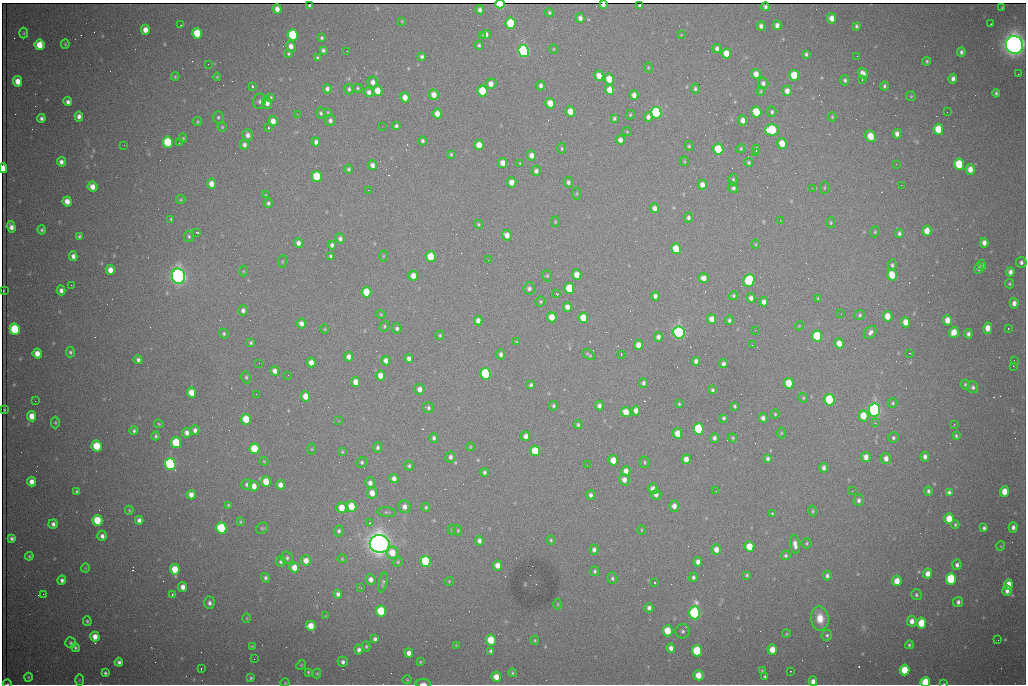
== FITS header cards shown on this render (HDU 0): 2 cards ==
NAXIS1  =                 1024 /fastest changing axis
NAXIS2  =                  682 /next to fastest changing axis

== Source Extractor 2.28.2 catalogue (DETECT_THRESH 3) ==
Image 1024 x 682 px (HDU 0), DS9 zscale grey, 1 PNG px = 1 image px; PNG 1028 x 686 px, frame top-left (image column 1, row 682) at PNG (2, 3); each listed source drawn as its Kron ellipse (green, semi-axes under 4 px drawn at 4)
Background 2150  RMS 28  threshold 84.4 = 3 sigma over >= 5 px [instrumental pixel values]
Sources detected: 545; of the 545, the 500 brightest by FLUX_AUTO listed and drawn (45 fainter detections omitted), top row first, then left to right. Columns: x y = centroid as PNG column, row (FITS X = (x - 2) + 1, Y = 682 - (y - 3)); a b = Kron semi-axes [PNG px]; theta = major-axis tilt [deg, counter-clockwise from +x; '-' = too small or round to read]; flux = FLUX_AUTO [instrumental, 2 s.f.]
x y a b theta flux
500 4 5 3 - 2.7e+05
603 5 4 3 - 6.8e+03
639 5 3 3 - 1.7e+03
310 6 3 3 - 2.6e+03
765 7 4 4 - 3.4e+03
1002 8 3 2 - 1.7e+03
277 9 5 4 - 1.2e+04
480 10 4 4 - 6.8e+03
549 12 4 4 - 2.8e+03
580 18 5 4 - 9.0e+03
832 18 5 4 - 1.6e+04
402 21 4 3 - 1.6e+03
511 23 5 5 - 1.1e+05
991 24 3 2 - 1.5e+03
181 25 2 2 - 1.4e+03
777 25 5 4 - 9.4e+03
761 26 4 4 - 6.7e+03
856 26 4 3 - 3.4e+03
145 30 5 4 - 1.6e+04
24 33 5 3 - 2.1e+03
197 33 5 5 - 6.2e+04
293 35 5 5 - 1.4e+05
486 35 5 4 - 6.1e+03
681 35 4 3 - 1.5e+03
482 36 3 2 - 2.5e+03
322 38 4 3 - 3.0e+03
65 44 4 4 - 2.0e+03
39 45 5 5 - 4.3e+04
479 45 4 4 - 3.5e+03
1014 45 9 8 - 2.2e+06
291 46 6 4 -63 1.2e+04
554 49 5 3 - 1.7e+03
717 49 4 4 - 6.9e+03
323 50 4 4 - 4.5e+03
347 51 3 2 - 1.4e+03
523 51 6 5 - 5.6e+05
961 52 4 4 - 4.9e+03
726 53 5 4 - 2.5e+04
288 54 3 3 - 2.3e+03
806 54 4 3 - 3.7e+03
857 56 2 2 - 2.1e+03
422 57 4 3 - 4.1e+03
318 58 4 3 - 4.6e+03
927 61 4 4 - 3.1e+03
208 64 3 2 - 2.9e+03
648 68 5 4 - 2.0e+03
756 74 5 4 - 1.5e+04
863 74 6 4 -59 1.3e+04
1018 74 2 2 - 1.5e+04
794 75 5 5 - 6.4e+04
599 76 5 4 - 2.1e+04
175 77 4 4 - 2.1e+03
217 77 4 3 - 1.8e+03
609 79 5 4 - 3.7e+04
862 79 3 2 - 4.0e+03
953 79 5 4 - 7.1e+03
845 80 5 4 - 3.7e+03
18 81 5 4 - 2.3e+04
373 82 5 5 - 9.8e+03
763 83 6 5 - 6.0e+03
491 84 6 5 - 1.5e+04
541 85 5 3 - 5.8e+03
252 86 3 3 - 9.4e+04
884 86 4 3 - 3.4e+03
358 88 5 4 - 2.6e+03
327 89 5 4 - 5.9e+03
349 89 5 4 - 4.2e+03
695 89 5 4 - 3.5e+03
610 90 5 4 - 2.7e+04
378 91 5 4 - 2.8e+04
482 91 5 5 - 6.7e+04
761 91 4 4 - 2.0e+03
787 91 5 4 - 1.4e+04
369 92 5 5 - 7.4e+03
996 93 4 3 - 3.2e+03
434 95 5 5 - 1.6e+04
634 95 5 4 - 1.0e+04
911 96 5 4 - 2.3e+03
271 97 3 3 - 2.6e+03
405 98 5 4 - 1.6e+04
259 101 8 6 74 5.2e+03
68 102 4 4 - 6.5e+03
267 103 6 5 - 1.3e+04
550 103 5 4 - 3.2e+04
328 112 4 3 - 1.8e+03
570 112 5 5 - 2.9e+04
756 112 5 5 - 7.2e+04
772 112 5 4 - 3.8e+03
947 112 2 2 - 2.9e+03
321 113 5 4 - 3.5e+03
656 113 6 5 - 3.9e+05
297 114 3 2 - 2.7e+03
437 114 5 4 - 1.6e+04
630 115 5 3 - 2.2e+03
79 116 5 4 - 7.7e+03
218 117 6 5 - 3.5e+03
648 117 5 4 - 7.8e+03
832 117 4 4 - 2.2e+03
41 118 4 4 - 5.6e+03
614 118 4 3 - 3.5e+03
330 120 5 5 - 5.3e+03
743 120 5 4 - 1.2e+04
273 121 5 4 - 1.6e+04
197 122 4 4 - 2.4e+03
382 126 3 2 - 1.5e+03
396 126 4 3 - 3.9e+03
222 127 4 4 - 2.2e+03
268 128 3 3 - 5.4e+03
938 129 5 5 - 5.0e+04
772 130 7 6 - 1.4e+05
627 132 4 4 - 1.9e+03
897 134 4 4 - 1.1e+04
248 135 6 5 - 8.4e+03
871 136 6 5 - 3.9e+04
183 138 4 4 - 2.5e+03
620 140 4 4 - 9.3e+03
423 141 4 4 - 4.0e+03
168 142 5 5 - 1.3e+05
316 142 4 4 - 6.8e+03
179 143 2 2 - 4.1e+03
782 144 5 4 - 2.9e+04
124 145 3 2 - 2.0e+03
244 145 5 4 - 6.3e+03
479 145 5 4 - 2.3e+04
689 146 5 4 - 2.6e+03
741 148 4 3 - 2.5e+03
562 149 5 4 - 2.6e+03
718 149 5 5 - 8.6e+04
756 149 4 2 - 3.6e+03
755 153 3 3 - 4.2e+03
451 154 3 3 - 2.4e+03
532 155 5 4 - 1.2e+04
684 161 4 4 - 2.0e+03
61 162 5 4 - 7.7e+03
503 163 5 4 - 1.7e+04
520 163 3 3 - 1.6e+03
749 163 4 4 - 3.2e+03
896 164 3 2 - 1.5e+03
959 164 5 5 - 8.8e+04
372 165 5 4 - 8.6e+03
3 168 5 3 - 2.7e+04
349 169 4 4 - 3.2e+03
970 169 5 4 - 1.8e+04
536 171 5 4 - 6.8e+03
317 176 5 5 - 9.6e+04
733 180 6 4 -89 3.2e+03
512 182 5 4 - 2.0e+04
568 182 5 4 - 4.7e+03
211 184 5 4 - 1.6e+04
702 185 5 4 - 1.4e+04
901 185 2 2 - 1.6e+03
92 187 5 5 - 1.7e+04
733 188 5 5 - 5.2e+03
812 188 2 2 - 3.1e+03
825 188 6 3 81 1.9e+03
368 190 2 2 - 8.4e+03
577 194 6 3 -90 2.3e+03
266 195 4 4 - 1.6e+03
181 200 5 4 - 2.2e+03
67 201 5 4 - 1.8e+04
268 203 5 4 - 4.0e+03
655 208 5 4 - 9.9e+03
688 218 5 4 - 5.4e+03
171 219 4 4 - 2.3e+03
780 220 3 2 - 2.3e+03
555 222 5 4 - 1.9e+03
831 223 5 4 - 2.0e+03
479 224 4 3 - 2.4e+03
11 227 6 4 -74 9.8e+03
42 230 4 4 - 3.5e+03
927 231 5 4 - 2.5e+04
197 232 3 2 - 2.1e+03
875 232 6 4 70 2.6e+03
899 233 4 4 - 4.7e+03
507 235 5 4 - 1.3e+04
79 236 4 3 - 2.9e+03
189 236 6 5 - 3.4e+03
340 238 5 4 - 5.4e+03
298 243 5 4 - 8.5e+03
984 243 5 4 - 1.1e+04
756 244 4 3 - 1.8e+03
332 245 4 4 - 5.7e+03
676 249 5 5 - 5.5e+04
73 256 5 4 - 8.4e+03
331 256 4 3 - 4.0e+03
383 256 6 4 89 1.7e+03
431 257 5 5 - 6.0e+04
488 260 3 2 - 2.1e+03
282 261 6 3 82 1.9e+03
1021 262 5 5 - 5.3e+03
892 265 6 4 83 4.0e+03
982 265 5 4 - 4.7e+03
979 269 5 4 - 4.6e+03
110 270 5 4 - 1.6e+04
243 271 5 3 - 1.6e+03
1010 272 4 4 - 9.0e+03
577 275 5 4 - 2.3e+04
892 275 5 5 - 4.2e+04
178 276 7 6 - 1.3e+06
413 276 5 4 - 1.7e+04
547 276 6 4 -68 2.9e+03
704 278 5 4 - 1.2e+04
749 280 6 5 - 2.4e+05
1009 284 4 4 - 2.6e+03
71 285 2 2 - 7.1e+03
529 288 6 5 - 6.2e+03
569 288 5 5 - 7.0e+04
61 290 5 4 - 7.3e+03
4 291 3 2 - 1.5e+03
366 292 5 5 - 5.6e+04
557 294 4 2 - 2.4e+03
655 296 4 4 - 6.8e+03
733 296 4 4 - 2.8e+03
751 298 5 4 - 8.6e+03
818 298 4 4 - 2.3e+03
541 302 5 5 - 2.8e+03
764 302 5 4 - 8.2e+03
1014 303 5 4 - 1.1e+04
567 307 5 4 - 1.2e+04
243 310 5 4 - 6.2e+03
381 314 5 3 - 1.8e+03
841 314 2 2 - 2.4e+03
860 315 5 4 - 2.9e+03
888 316 5 4 - 2.7e+04
552 317 5 4 - 2.8e+04
583 318 5 4 - 4.3e+04
712 319 5 4 - 1.7e+04
729 320 5 4 - 3.8e+03
947 320 5 4 - 2.2e+04
478 321 4 4 - 1.0e+04
906 322 5 4 - 2.0e+04
301 323 5 4 - 1.0e+04
384 326 5 4 - 2.8e+03
799 326 4 3 - 1.7e+03
397 328 5 4 - 5.0e+03
988 328 6 4 77 2.3e+04
1008 328 3 3 - 2.5e+03
15 329 6 5 - 1.7e+05
325 329 5 3 - 1.7e+03
755 330 2 2 - 1.5e+03
870 332 7 5 48 7.0e+03
954 332 5 4 - 2.5e+04
679 333 6 5 - 7.7e+05
224 334 5 4 - 3.2e+03
968 334 4 4 - 6.1e+03
440 335 5 4 - 2.6e+03
817 336 5 5 - 1.3e+05
658 337 5 4 - 7.2e+03
517 342 4 3 - 2.3e+03
251 343 3 3 - 3.0e+03
839 343 5 4 - 2.0e+04
638 345 5 4 - 1.6e+04
752 345 2 2 - 4.2e+03
70 352 5 4 - 3.4e+03
37 353 5 4 - 1.9e+04
910 353 3 2 - 2.3e+03
501 354 5 4 - 6.0e+03
621 354 3 2 - 1.5e+03
589 355 7 3 -34 3.1e+03
349 357 5 4 - 1.1e+04
409 359 4 4 - 8.3e+03
138 360 4 4 - 5.1e+03
1014 360 2 2 - 2.3e+03
386 361 4 4 - 1.1e+04
696 361 4 4 - 7.3e+03
311 362 5 4 - 1.5e+04
259 363 2 2 - 1.5e+03
723 364 4 4 - 6.8e+03
1013 366 2 2 - 1.9e+04
275 371 5 4 - 9.4e+03
486 374 5 5 - 2.6e+05
288 375 3 2 - 1.5e+03
380 376 5 4 - 1.7e+04
246 377 6 4 -79 3.2e+03
356 382 5 4 - 1.7e+04
643 383 5 4 - 4.9e+03
789 383 5 5 - 5.3e+04
965 384 5 4 - 2.5e+03
531 385 4 3 - 4.2e+03
973 387 6 5 - 4.7e+03
420 389 5 5 - 1.1e+04
712 390 4 3 - 3.2e+03
191 393 5 4 - 3.0e+04
256 394 2 2 - 1.7e+03
305 396 5 4 - 2.3e+04
803 398 5 4 - 2.2e+03
830 400 6 5 - 1.9e+05
35 401 3 2 - 1.5e+03
893 403 5 4 - 2.7e+03
679 404 3 3 - 2.3e+03
553 406 5 4 - 3.2e+03
599 406 5 4 - 7.0e+03
735 406 4 3 - 2.9e+03
428 408 5 5 - 4.4e+03
4 410 4 2 - 2.3e+03
874 410 6 5 - 7.6e+05
636 411 5 4 - 1.4e+04
626 412 5 5 - 2.7e+04
775 414 4 4 - 2.5e+03
32 416 5 4 - 2.0e+04
863 416 5 5 - 4.5e+04
724 418 4 3 - 3.3e+03
763 418 4 4 - 8.1e+03
246 419 5 5 - 6.0e+04
339 421 3 2 - 1.7e+03
55 422 6 4 -90 2.6e+03
875 423 3 3 - 2.6e+03
159 424 5 3 - 2.1e+03
954 424 2 2 - 9.9e+03
578 425 4 4 - 3.7e+03
699 429 5 5 - 2.0e+05
195 430 5 4 - 6.6e+03
134 431 4 4 - 3.3e+03
187 433 5 4 - 8.9e+03
678 433 5 4 - 2.6e+04
781 433 5 3 - 1.9e+03
156 436 4 3 - 3.1e+03
526 436 5 4 - 1.1e+04
956 436 4 3 - 2.7e+03
434 438 4 4 - 5.0e+03
714 438 5 4 - 6.0e+03
733 438 4 4 - 2.3e+03
893 438 5 5 - 3.7e+03
176 443 5 5 - 1.0e+05
97 446 5 5 - 5.8e+04
378 447 5 4 - 4.7e+03
470 447 4 3 - 1.8e+03
254 449 5 5 - 7.9e+04
312 449 5 3 - 1.9e+03
535 451 5 5 - 5.5e+04
342 452 4 3 - 1.9e+03
450 457 5 5 - 6.4e+03
866 457 5 4 - 1.3e+04
925 457 5 4 - 6.8e+03
886 458 5 5 - 1.0e+04
686 459 5 4 - 1.5e+04
768 459 4 3 - 5.1e+03
613 460 5 4 - 2.9e+04
264 461 4 4 - 1.9e+03
362 462 5 5 - 3.6e+03
645 462 6 5 - 2.6e+03
170 464 6 5 - 5.2e+05
587 465 2 2 - 5.4e+03
409 466 5 4 - 3.5e+03
824 468 5 3 - 6.5e+03
626 471 5 4 - 1.5e+04
485 472 4 3 - 4.1e+03
394 478 4 4 - 9.4e+03
624 480 6 5 - 1.1e+04
31 482 5 4 - 1.3e+04
266 482 5 4 - 3.2e+04
370 483 5 5 - 8.7e+03
247 484 5 5 - 5.0e+03
280 485 5 4 - 1.1e+04
254 486 5 4 - 1.6e+04
653 489 5 4 - 1.1e+04
76 491 4 3 - 2.7e+03
716 491 2 2 - 2.1e+03
852 491 3 2 - 1.8e+03
928 491 4 3 - 4.1e+03
949 492 4 4 - 4.7e+03
1004 492 5 4 - 3.4e+04
372 493 5 5 - 1.9e+04
191 495 5 4 - 1.2e+04
591 495 4 4 - 5.5e+03
656 495 5 5 - 6.7e+03
859 500 6 5 - 6.3e+03
228 505 3 3 - 2.1e+03
351 506 5 5 - 4.5e+04
674 506 5 4 - 1.2e+04
404 507 6 6 - 9.8e+03
426 507 4 3 - 2.9e+03
342 508 5 5 - 3.2e+04
129 510 4 3 - 2.2e+03
813 511 5 4 - 2.7e+03
387 512 9 5 -6 3.7e+03
772 514 3 3 - 1.9e+03
949 519 5 4 - 4.0e+04
97 520 5 5 - 6.8e+04
139 520 4 4 - 6.9e+03
240 522 3 3 - 2.0e+03
370 523 3 3 - 4.1e+03
53 524 5 4 - 6.2e+03
955 525 4 3 - 2.5e+03
1013 527 5 4 - 7.5e+03
221 528 5 5 - 1.8e+05
262 528 6 5 - 3.1e+03
984 528 4 4 - 4.9e+03
452 529 5 4 - 2.0e+03
458 530 5 4 - 2.4e+03
641 530 5 3 - 1.7e+03
339 531 5 4 - 4.4e+03
102 536 5 4 - 7.1e+03
11 538 4 4 - 4.9e+03
551 540 4 4 - 2.6e+03
479 541 5 4 - 7.3e+03
807 543 5 5 - 2.5e+03
380 544 10 9 - 2.6e+06
795 544 9 5 -81 1.2e+04
1001 546 5 3 - 1.7e+03
749 547 5 5 - 4.4e+04
716 549 5 4 - 1.5e+04
594 550 5 4 - 6.4e+03
392 553 6 6 - 3.2e+04
786 555 5 4 - 3.5e+03
29 556 4 4 - 2.6e+03
287 558 6 5 - 4.2e+03
342 559 4 4 - 2.1e+03
281 561 5 5 - 4.4e+03
306 561 5 5 - 1.8e+04
426 561 5 5 - 2.0e+05
398 562 5 4 - 2.6e+03
698 562 5 4 - 9.9e+03
497 565 5 4 - 1.6e+04
957 565 5 4 - 5.7e+03
294 567 5 5 - 2.3e+04
85 568 4 4 - 1.9e+03
175 569 5 5 - 3.9e+04
595 571 5 4 - 3.2e+03
928 574 5 4 - 1.6e+04
747 575 4 4 - 2.6e+03
827 575 5 4 - 5.1e+03
693 577 4 4 - 4.5e+03
265 578 5 4 - 3.7e+03
612 578 6 5 - 4.0e+03
371 579 5 5 - 9.0e+03
951 579 5 5 - 1.3e+05
62 580 4 4 - 5.4e+03
449 581 4 4 - 1.9e+03
897 581 5 4 - 3.0e+04
383 582 10 4 77 3.6e+03
654 583 3 3 - 1.0e+05
1008 584 5 4 - 2.4e+04
183 587 5 4 - 1.1e+04
361 588 4 3 - 1.4e+03
1007 591 5 4 - 8.6e+03
43 594 2 2 - 9.9e+03
338 594 4 4 - 6.0e+03
172 595 4 3 - 3.8e+03
916 595 5 5 - 3.6e+03
958 602 5 5 - 5.8e+03
209 603 6 5 - 6.1e+03
558 604 5 3 - 1.9e+03
649 608 4 4 - 6.8e+03
381 611 5 5 - 1.1e+05
695 613 6 5 - 5.2e+05
326 616 4 3 - 1.7e+03
246 618 5 3 - 1.8e+03
820 618 12 9 -83 3.0e+04
87 621 5 3 - 3.4e+03
912 621 5 4 - 1.3e+04
921 623 5 4 - 6.3e+04
311 626 5 5 - 2.6e+04
668 631 5 5 - 4.3e+04
683 631 7 7 - 4.5e+03
786 634 4 3 - 1.8e+03
827 635 5 5 - 3.3e+03
95 637 5 4 - 1.6e+04
375 639 4 4 - 5.4e+03
491 640 5 5 - 5.8e+04
535 640 4 3 - 2.2e+03
998 640 3 2 - 1.5e+03
70 643 5 5 - 3.2e+03
456 645 4 3 - 1.5e+03
909 645 4 4 - 3.0e+03
252 646 4 3 - 1.6e+03
366 646 5 4 - 2.7e+03
75 648 4 4 - 3.7e+03
671 648 4 4 - 9.3e+03
359 650 5 4 - 6.6e+03
772 650 5 4 - 2.7e+04
491 651 4 3 - 4.1e+03
697 651 5 5 - 1.5e+05
409 653 4 4 - 1.0e+04
254 659 2 2 - 5.7e+03
119 662 4 4 - 5.2e+03
343 662 5 5 - 6.3e+03
420 662 4 3 - 1.9e+03
301 665 5 4 - 2.0e+03
201 669 3 2 - 1.6e+03
905 670 5 5 - 6.6e+04
762 671 3 3 - 1.9e+03
790 671 3 2 - 1.6e+03
308 672 4 3 - 2.5e+03
105 673 4 3 - 3.3e+03
512 673 4 3 - 2.5e+03
317 674 5 4 - 2.2e+03
698 675 5 5 - 3.0e+04
765 676 4 3 - 2.9e+03
28 677 4 4 - 2.1e+03
496 677 5 4 - 2.1e+04
251 678 3 3 - 2.6e+03
79 680 5 3 - 1.8e+03
407 680 4 3 - 1.5e+03
813 681 5 4 - 9.7e+03
925 682 5 5 - 8.4e+04
285 683 4 4 - 1.9e+03
423 683 7 3 0 6.2e+03
7 684 4 3 - 1.7e+03
944 684 4 3 - 1.5e+03
At the frame edge (FLAGS 8, measured only in part): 9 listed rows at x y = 500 4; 603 5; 3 168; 813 681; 925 682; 285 683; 423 683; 7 684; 944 684
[45 fainter detections neither listed nor drawn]